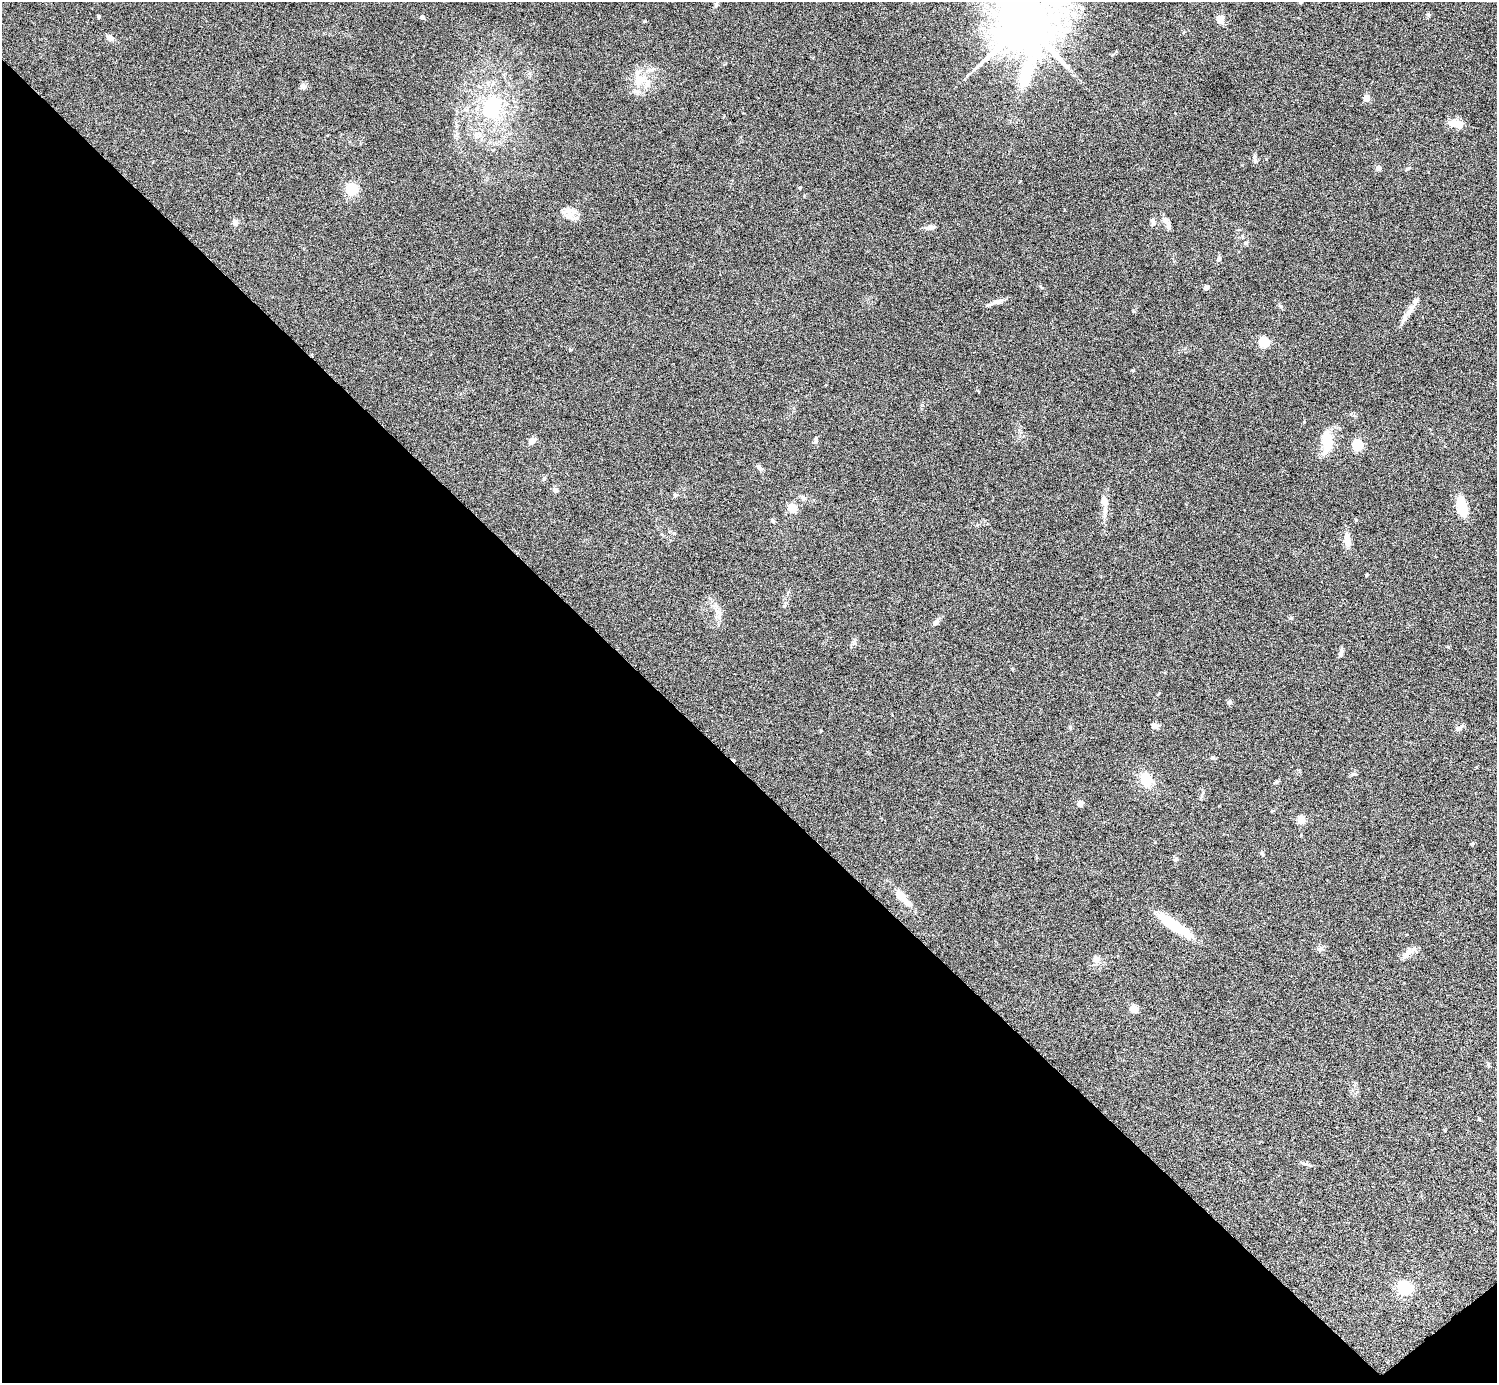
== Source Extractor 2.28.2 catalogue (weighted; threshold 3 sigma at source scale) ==
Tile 14 of 4 x 4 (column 2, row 4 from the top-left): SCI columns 1534-3028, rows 332-1712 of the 6023 x 6019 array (HDU 1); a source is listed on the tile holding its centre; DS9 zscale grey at full resolution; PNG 1499 x 1385 px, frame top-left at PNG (2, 2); no overlay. Shown black and unused: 44% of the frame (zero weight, under 5 of 9 exposures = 3% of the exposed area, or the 3 px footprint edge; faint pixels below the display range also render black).
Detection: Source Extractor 2.28.2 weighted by HDU 2 'WHT'; one run over the whole footprint, this tile lists its part. Background 0.0498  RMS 0.0042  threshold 0.0172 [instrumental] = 3 sigma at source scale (4.09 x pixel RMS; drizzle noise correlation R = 1.36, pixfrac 0.8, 0.05/0.05 arcsec/px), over >= 5 px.
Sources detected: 79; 1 inside a brighter object's white glare — not listed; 4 inside a brighter listed object's ellipse — not listed separately; the other 74 listed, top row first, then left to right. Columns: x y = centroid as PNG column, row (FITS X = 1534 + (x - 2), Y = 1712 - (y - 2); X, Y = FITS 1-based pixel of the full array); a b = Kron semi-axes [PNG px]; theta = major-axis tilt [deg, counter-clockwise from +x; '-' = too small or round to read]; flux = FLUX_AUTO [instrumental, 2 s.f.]
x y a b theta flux
716 4 7 6 - 0.87
99 16 5 3 - 0.43
422 17 4 4 - 1.7
1220 18 11 10 - 2.3
1025 22 19 16 74 3300
110 38 7 6 - 2.3
640 80 28 15 30 8.6
303 87 7 7 - 1.2
1366 98 6 6 - 2.8
492 107 29 23 81 25
1456 124 15 7 -16 6
477 135 12 9 -42 2.6
1255 160 8 5 -83 0.87
1379 168 4 4 - 3
800 187 5 3 - 0.31
352 189 5 5 - 46
571 214 18 13 -53 4
1165 220 9 7 -40 1.7
1153 221 10 6 -82 1.1
235 222 9 7 -89 1.4
930 227 11 5 7 1.7
1246 243 6 4 43 0.52
1219 259 6 6 - 0.83
1041 287 6 3 -19 0.4
1206 287 5 4 - 1.4
998 301 16 7 14 2.2
1280 306 6 5 - 0.63
1133 311 5 4 - 0.39
1407 314 35 6 53 3.1
1264 342 5 5 - 27
815 440 10 5 84 0.84
531 441 9 6 59 1.7
1327 441 25 11 89 9.5
1357 445 5 5 - 29
759 468 8 5 -46 1.4
544 479 7 4 62 0.62
556 490 6 5 - 1.2
675 495 6 5 - 0.68
803 498 8 6 -42 1.1
1104 501 16 8 -76 2.6
1462 507 19 9 -73 9.8
792 509 5 5 - 16
773 520 7 4 -63 0.54
1356 520 5 3 - 0.33
1347 540 16 7 -86 4.5
784 606 6 4 44 0.5
719 617 10 7 72 1.8
1291 618 5 4 - 0.48
936 622 8 6 38 1.3
854 643 9 4 -82 0.79
1341 652 10 4 78 1.2
1229 702 7 6 - 0.78
1155 726 10 6 -10 1.4
1070 727 6 4 -2 0.46
1459 728 12 6 20 1.2
821 731 4 3 - 0.31
1212 758 7 5 12 0.65
1146 780 17 13 -62 7.6
1276 781 6 5 - 0.55
1080 804 6 6 - 1.7
1272 811 4 3 - 0.36
1301 820 5 5 - 12
1262 854 5 4 - 0.52
1176 859 7 6 - 0.76
901 896 12 7 -46 5.7
1175 926 46 10 -34 14
1320 949 7 4 19 0.78
1406 955 17 8 49 2.6
1096 959 5 4 - 5.1
1134 1009 5 4 - 12
1488 1065 6 4 -89 0.49
1479 1119 5 3 - 0.31
1303 1163 10 5 -19 0.99
1404 1288 6 6 - 76
Isophote crosses this tile's border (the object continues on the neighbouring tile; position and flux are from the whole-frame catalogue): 1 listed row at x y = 1025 22
Unlisted compact peaks at least as high as the median listed source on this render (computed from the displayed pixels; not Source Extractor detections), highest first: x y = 645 21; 1366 575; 674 533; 1428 15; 570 350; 1353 774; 1407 169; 1472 844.